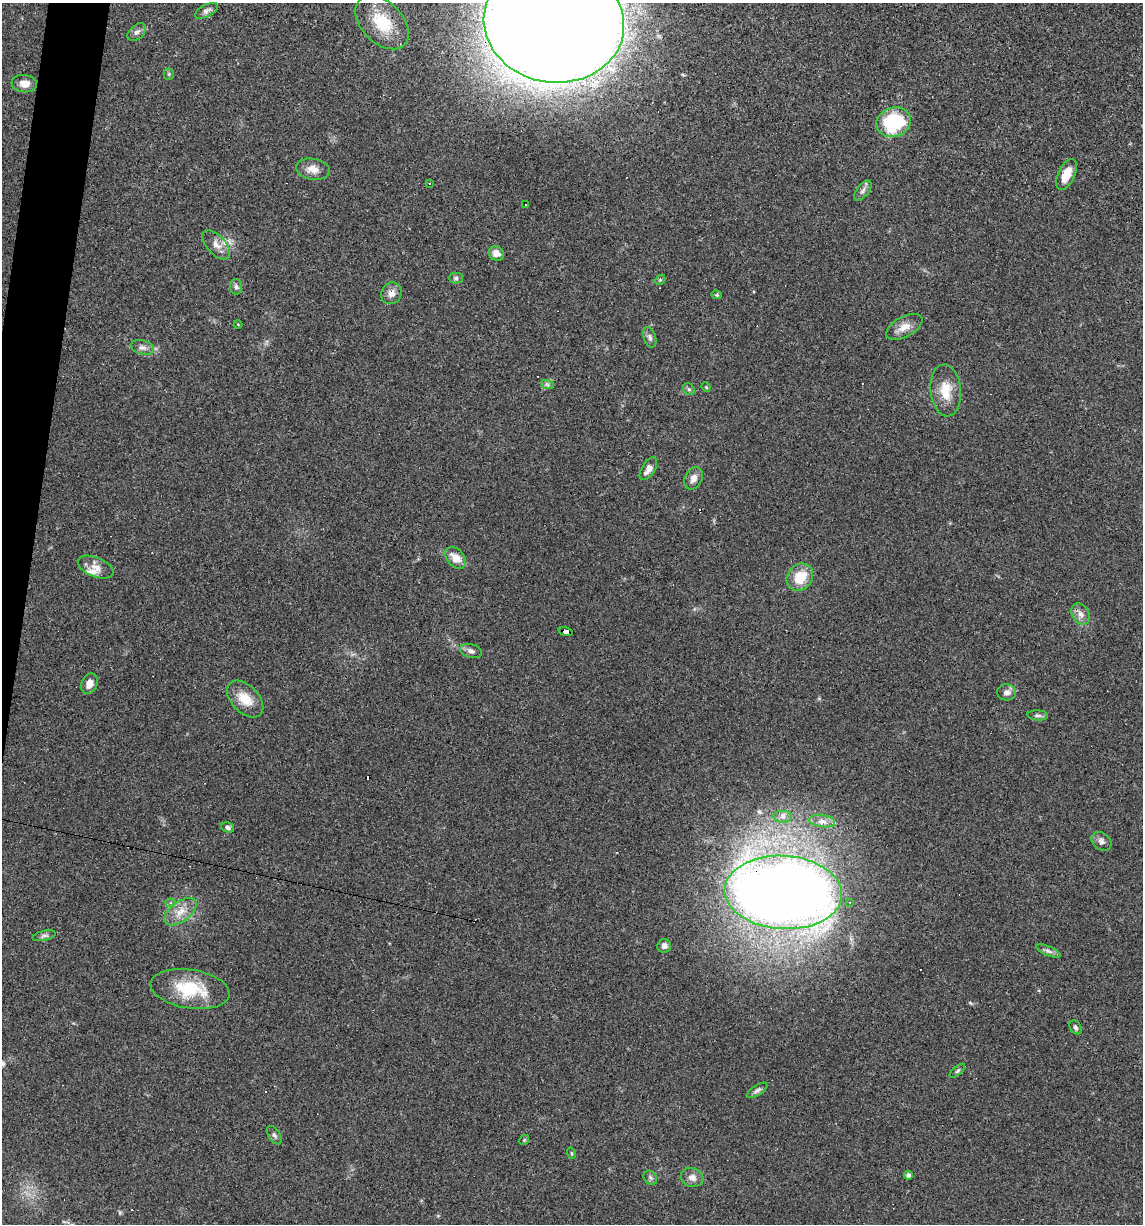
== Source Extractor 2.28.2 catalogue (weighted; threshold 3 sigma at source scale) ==
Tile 11 of 4 x 4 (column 3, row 3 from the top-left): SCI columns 2395-3535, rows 1223-2444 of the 4907 x 4887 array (HDU 1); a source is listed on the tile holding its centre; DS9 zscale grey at full resolution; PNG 1145 x 1226 px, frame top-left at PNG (2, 3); each listed source drawn as its Kron ellipse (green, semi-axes under 4 px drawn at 4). Shown black and unused: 2% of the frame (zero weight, under 3 of 4 exposures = <1% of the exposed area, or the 3 px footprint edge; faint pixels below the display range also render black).
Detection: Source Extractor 2.28.2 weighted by HDU 2 'WHT'; one run over the whole footprint, this tile lists its part. Background 0.0581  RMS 0.0048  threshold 0.0217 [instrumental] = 3 sigma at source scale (4.5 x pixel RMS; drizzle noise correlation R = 1.50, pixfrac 1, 0.05/0.05 arcsec/px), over >= 5 px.
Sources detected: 70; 8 cosmic-ray / hot-pixel residue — neither listed nor drawn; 2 inside a brighter listed object's ellipse — not listed separately; the other 60 listed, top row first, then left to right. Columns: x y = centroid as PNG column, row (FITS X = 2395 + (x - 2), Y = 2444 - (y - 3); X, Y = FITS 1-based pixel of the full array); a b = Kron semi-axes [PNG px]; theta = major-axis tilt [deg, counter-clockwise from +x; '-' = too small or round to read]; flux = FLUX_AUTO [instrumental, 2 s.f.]
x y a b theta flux
206 11 12 6 27 1.7
382 22 32 20 -45 18
554 23 70 60 -8 2900
137 32 11 7 41 1.9
169 74 5 5 - 0.7
24 84 13 8 -6 4.1
894 122 17 14 19 33
313 169 17 10 -9 4.5
1067 174 16 8 65 8.1
430 183 3 3 - 3.8
863 190 12 6 53 1.8
526 204 3 2 - 0.37
216 245 18 9 -48 3.8
496 253 8 7 - 3.6
456 278 7 5 0 1
660 280 6 4 44 0.63
236 287 7 6 - 1.3
391 293 11 10 - 3.4
716 295 5 4 - 0.59
238 324 4 3 - 0.37
904 327 20 10 28 5
650 337 10 6 -72 1.5
142 347 12 7 -14 2.2
547 384 7 4 -19 0.89
706 387 5 4 - 0.5
689 389 6 5 - 0.85
946 390 26 15 -84 11
648 469 13 6 58 3.4
694 478 12 8 64 3
455 558 12 8 -48 5.9
96 567 19 9 -22 4.3
800 577 14 12 52 12
1081 614 11 8 -55 2.8
565 632 7 4 -16 61
471 651 11 7 -17 2.1
89 684 10 8 67 3.4
1007 692 9 8 - 2.3
245 699 22 13 -46 9.2
1038 715 10 5 -4 1.4
783 817 9 6 -4 2
822 821 13 6 -8 3.3
228 827 7 5 -17 1.3
1101 841 11 8 -40 2
783 892 59 36 -3 810
850 902 4 3 - 0.6
170 903 5 4 - 1.6
181 912 18 10 36 6.3
44 936 12 5 13 1.5
664 946 7 7 - 2.2
1048 951 13 4 -24 1.7
190 989 40 19 -9 24
1075 1027 7 5 -57 1.1
957 1071 9 4 40 0.85
757 1090 12 5 33 1.5
274 1135 10 5 -56 1.3
524 1140 5 4 - 0.56
571 1153 6 3 -70 0.53
908 1175 4 4 - 1.6
692 1177 11 9 -18 3.1
650 1178 7 6 - 1.2
Overlapping masked pixels (flux is a lower limit): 3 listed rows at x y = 554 23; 565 632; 783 892
Isophote crosses this tile's border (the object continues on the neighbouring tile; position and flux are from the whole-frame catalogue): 1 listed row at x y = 554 23